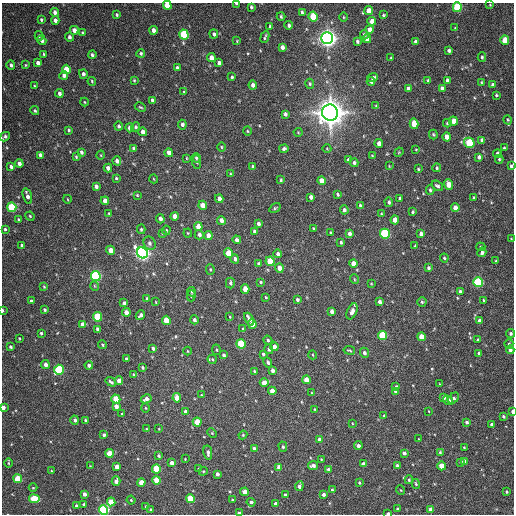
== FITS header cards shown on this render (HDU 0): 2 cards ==
NAXIS1  =                  512 / Axis length
NAXIS2  =                  512 / Axis length

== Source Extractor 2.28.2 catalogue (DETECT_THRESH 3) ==
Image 512 x 512 px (HDU 0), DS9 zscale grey, 1 PNG px = 1 image px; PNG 516 x 516 px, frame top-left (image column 1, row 512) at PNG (2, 3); each listed source drawn as its Kron ellipse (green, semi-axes under 4 px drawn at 4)
Background 148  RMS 12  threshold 36.7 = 3 sigma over >= 5 px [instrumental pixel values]
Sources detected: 363; all 363 listed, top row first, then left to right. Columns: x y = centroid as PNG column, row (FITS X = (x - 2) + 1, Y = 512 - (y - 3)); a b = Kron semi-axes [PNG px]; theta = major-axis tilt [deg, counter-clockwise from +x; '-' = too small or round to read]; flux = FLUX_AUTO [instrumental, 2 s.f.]
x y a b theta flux
236 3 4 2 - 1.0e+03
167 5 4 4 - 1.7e+04
490 5 3 3 - 6.4e+02
251 7 4 3 - 1.4e+03
457 7 5 4 - 6.0e+04
369 11 4 4 - 8.8e+03
55 12 4 4 - 3.2e+03
302 12 4 3 - 1.3e+03
117 15 4 3 - 1.3e+03
383 15 3 3 - 9.2e+02
281 16 4 3 - 1.1e+03
313 16 5 4 - 3.3e+04
344 17 5 3 - 7.0e+02
41 20 4 3 - 1.2e+03
55 20 4 4 - 3.2e+03
372 21 4 4 - 6.2e+03
289 25 4 3 - 1.8e+03
270 26 3 2 - 7.8e+02
455 28 3 3 - 6.2e+02
370 29 4 4 - 4.4e+03
74 30 4 4 - 5.2e+03
153 30 4 3 - 3.6e+03
82 33 3 3 - 1.1e+03
184 34 5 4 - 5.4e+04
214 34 4 4 - 1.9e+03
364 35 4 4 - 1.5e+03
39 36 5 3 - 9.9e+02
69 37 4 4 - 2.3e+03
265 37 6 2 67 1.2e+03
327 38 6 5 - 6.3e+05
367 39 4 4 - 5.6e+03
42 40 5 4 - 2.5e+03
505 40 4 4 - 2.3e+04
237 41 4 3 - 6.3e+02
357 41 3 3 - 1.4e+03
415 42 3 3 - 1.9e+03
282 47 4 4 - 3.3e+03
449 50 4 3 - 1.8e+03
141 53 4 4 - 1.3e+03
44 54 3 3 - 8.3e+02
92 55 4 4 - 1.4e+03
482 57 4 4 - 1.3e+03
211 58 4 4 - 7.5e+03
391 58 3 2 - 6.6e+02
38 63 4 4 - 3.8e+03
219 63 4 4 - 2.5e+03
11 65 5 4 - 1.8e+03
26 65 3 3 - 7.0e+02
177 68 4 3 - 2.1e+03
66 69 5 4 - 1.3e+04
83 74 5 4 - 2.5e+03
64 75 4 4 - 3.2e+03
232 77 3 3 - 1.2e+03
373 78 5 4 - 2.3e+03
134 80 3 3 - 8.6e+02
447 80 4 3 - 2.4e+03
92 81 4 3 - 9.6e+02
371 81 4 4 - 2.1e+03
428 81 4 3 - 9.9e+02
481 82 4 3 - 8.1e+02
310 84 5 4 - 1.3e+03
253 85 4 4 - 3.1e+03
492 85 3 3 - 1.9e+03
35 86 3 2 - 7.7e+02
442 88 4 4 - 2.6e+03
408 89 4 4 - 3.2e+03
184 92 4 3 - 9.4e+02
59 93 4 3 - 2.7e+03
496 95 3 3 - 1.2e+03
152 100 4 3 - 2.0e+03
84 102 4 3 - 6.7e+02
376 106 4 4 - 1.0e+03
140 107 6 3 -26 1.1e+03
35 111 4 3 - 1.2e+03
330 113 8 8 - 1.3e+06
285 114 4 3 - 2.0e+03
508 120 5 3 - 9.2e+02
453 121 4 4 - 1.1e+04
447 123 4 4 - 1.1e+03
414 124 5 4 - 1.4e+04
182 125 5 4 - 2.7e+03
119 126 4 4 - 1.5e+03
136 127 4 4 - 1.3e+03
130 128 4 4 - 4.6e+03
69 130 3 3 - 1.0e+03
247 131 4 3 - 6.3e+02
143 132 4 4 - 4.4e+03
298 132 4 4 - 7.7e+02
433 134 5 3 - 1.2e+03
5 137 5 3 - 1.8e+03
447 137 4 4 - 6.5e+03
482 140 4 4 - 2.6e+03
379 143 4 4 - 4.5e+03
469 143 5 5 - 3.9e+04
221 147 5 3 - 7.8e+02
133 148 4 3 - 1.4e+03
284 148 4 4 - 1.5e+03
504 148 3 3 - 1.1e+03
327 149 4 3 - 6.0e+02
416 149 4 2 - 6.2e+02
81 152 4 3 - 1.8e+03
399 152 5 4 - 7.7e+02
169 153 4 4 - 5.4e+03
497 154 4 4 - 4.3e+03
40 155 4 3 - 3.0e+03
101 155 4 3 - 5.9e+02
372 156 3 3 - 6.7e+02
76 157 3 2 - 8.6e+02
479 157 4 4 - 2.5e+03
186 158 4 2 - 6.4e+02
196 158 4 4 - 1.3e+03
499 159 4 4 - 9.8e+02
348 160 4 3 - 2.2e+03
117 161 4 4 - 4.1e+03
197 162 7 3 -86 8.7e+02
354 163 4 4 - 1.9e+03
19 164 4 3 - 3.8e+03
11 166 4 3 - 2.0e+03
389 166 2 2 - 5.1e+02
511 166 4 3 - 1.6e+03
253 167 3 3 - 1.5e+03
108 168 4 3 - 4.1e+03
437 168 4 4 - 1.0e+03
418 169 3 3 - 8.3e+02
230 174 3 2 - 8.5e+02
116 178 3 3 - 9.9e+02
154 179 4 3 - 5.7e+02
281 180 3 3 - 1.0e+03
321 181 4 4 - 7.0e+03
449 184 5 4 - 1.3e+04
96 186 4 3 - 2.3e+03
437 186 6 4 -34 1.7e+03
430 190 5 3 - 1.4e+03
337 194 4 3 - 1.3e+03
137 195 3 3 - 7.4e+02
27 196 8 4 -73 3.6e+03
311 197 4 3 - 2.9e+03
400 198 3 3 - 1.1e+03
474 198 4 3 - 9.4e+02
67 199 4 3 - 6.4e+02
219 199 4 4 - 4.1e+03
105 201 4 4 - 6.2e+03
389 202 5 4 - 1.6e+03
203 205 4 4 - 8.6e+03
360 206 4 3 - 1.3e+03
12 207 5 4 - 6.3e+04
275 208 6 3 31 1.1e+03
455 208 4 4 - 5.9e+03
344 210 4 4 - 2.5e+03
412 212 3 3 - 1.2e+03
109 213 3 2 - 7.2e+02
381 213 3 3 - 7.2e+02
30 216 5 4 - 8.6e+02
175 216 4 4 - 5.2e+03
19 219 4 3 - 9.0e+02
160 219 4 4 - 2.9e+03
221 220 4 4 - 4.4e+03
395 220 4 4 - 7.2e+03
258 223 4 3 - 2.2e+03
198 227 4 4 - 1.0e+04
5 229 4 3 - 1.1e+03
141 229 5 4 - 1.1e+03
314 229 3 3 - 9.0e+02
166 230 4 3 - 8.6e+02
254 231 4 3 - 1.6e+03
330 232 3 2 - 7.3e+02
162 233 3 3 - 7.5e+02
188 233 4 4 - 7.7e+02
349 233 4 3 - 2.6e+03
385 234 5 5 - 9.6e+04
421 234 4 3 - 2.6e+03
199 235 5 4 - 2.4e+03
208 236 5 4 - 5.4e+03
511 239 3 2 - 4.8e+02
237 240 4 3 - 3.2e+03
341 242 3 3 - 1.4e+03
150 243 7 6 - 2.1e+03
22 245 4 3 - 1.8e+03
415 246 3 3 - 8.2e+02
481 247 4 3 - 1.1e+03
111 250 4 4 - 8.2e+03
482 252 5 4 - 2.0e+03
142 253 6 5 - 4.0e+05
228 253 5 4 - 1.8e+04
278 254 4 4 - 2.2e+03
444 258 4 4 - 1.0e+03
235 259 5 4 - 2.5e+03
270 261 5 4 - 2.3e+04
496 261 4 2 - 6.2e+02
353 263 4 4 - 7.5e+03
258 264 3 3 - 1.6e+03
279 268 4 4 - 7.4e+03
428 268 4 4 - 1.6e+03
210 269 5 4 - 1.0e+03
96 276 5 4 - 1.3e+05
354 279 5 3 - 7.6e+02
261 282 4 3 - 9.9e+02
478 282 5 4 - 8.8e+04
230 283 5 4 - 1.6e+03
371 283 4 2 - 5.5e+02
95 286 5 3 - 6.6e+02
44 287 4 3 - 8.3e+02
245 289 4 4 - 9.3e+03
191 292 4 3 - 7.3e+02
460 292 4 3 - 2.1e+03
191 296 5 4 - 1.3e+03
266 297 3 3 - 7.2e+02
147 299 4 3 - 1.3e+03
297 299 3 3 - 1.3e+03
484 300 3 2 - 9.6e+02
31 301 4 3 - 1.8e+03
156 302 4 2 - 5.0e+02
379 302 4 3 - 2.4e+03
422 302 4 4 - 1.1e+03
124 303 4 3 - 1.8e+03
2 310 3 2 - 1.3e+03
45 310 4 3 - 1.2e+03
332 311 4 3 - 3.1e+03
352 311 8 5 67 4.3e+03
126 312 4 4 - 5.8e+03
140 315 5 3 - 2.7e+03
97 317 5 4 - 3.6e+04
230 317 3 2 - 5.7e+02
249 319 7 3 -61 5.1e+03
166 320 4 4 - 1.7e+04
194 320 4 3 - 2.0e+03
480 321 4 4 - 6.9e+03
83 324 4 4 - 5.4e+03
252 324 5 4 - 1.1e+04
98 329 4 3 - 3.6e+03
243 329 3 3 - 8.1e+02
41 333 3 3 - 1.2e+03
510 334 4 4 - 1.7e+03
383 335 5 4 - 4.3e+04
421 337 4 4 - 1.1e+04
19 338 3 3 - 7.0e+02
268 340 5 4 - 1.4e+03
478 340 4 3 - 7.4e+02
241 344 5 4 - 4.5e+04
509 344 5 4 - 1.2e+03
102 345 4 4 - 1.1e+03
11 347 3 3 - 1.4e+03
274 347 4 4 - 4.7e+03
153 348 4 3 - 1.6e+03
269 349 5 4 - 1.7e+03
216 350 5 3 - 8.4e+02
349 350 5 3 - 9.7e+02
510 350 4 4 - 2.3e+03
187 351 4 3 - 6.2e+02
364 353 5 4 - 2.1e+03
479 353 3 3 - 1.4e+03
263 354 4 3 - 1.4e+03
224 355 3 3 - 1.4e+03
313 355 4 3 - 6.5e+02
126 359 3 3 - 1.3e+03
212 359 4 4 - 1.1e+03
268 362 5 4 - 1.8e+03
45 364 4 4 - 3.2e+03
89 365 4 4 - 2.6e+03
142 367 3 3 - 1.3e+03
59 370 5 5 - 6.7e+04
273 370 4 3 - 2.9e+03
254 371 3 3 - 8.7e+02
134 374 4 3 - 8.2e+02
306 380 4 4 - 7.9e+03
119 381 4 4 - 4.7e+03
111 382 6 3 -35 1.6e+03
264 383 4 4 - 8.8e+03
439 384 3 2 - 5.3e+02
396 387 4 3 - 1.9e+03
272 391 4 4 - 8.1e+03
396 391 4 4 - 4.7e+03
312 393 3 2 - 6.3e+02
201 395 4 3 - 6.1e+02
444 397 4 4 - 3.5e+03
177 398 4 4 - 1.2e+04
454 398 6 4 48 1.8e+03
116 399 4 4 - 2.4e+04
146 399 5 4 - 3.2e+03
448 400 5 3 - 5.0e+03
116 406 4 4 - 4.2e+03
3 407 4 3 - 4.2e+03
145 408 4 4 - 9.0e+02
314 409 3 2 - 6.1e+02
428 411 4 2 - 4.7e+02
186 412 4 4 - 3.4e+03
513 412 4 2 - 4.6e+03
122 414 3 3 - 1.1e+03
384 416 3 3 - 6.3e+02
503 416 4 3 - 1.3e+03
75 420 4 4 - 2.0e+03
85 420 3 3 - 1.1e+03
197 422 4 4 - 2.0e+04
467 422 3 3 - 1.9e+03
352 423 4 2 - 5.2e+02
491 425 4 3 - 1.6e+03
146 429 4 3 - 7.2e+02
159 429 3 2 - 5.1e+02
212 433 5 4 - 9.3e+02
104 435 4 3 - 1.7e+03
243 435 4 4 - 8.3e+02
320 439 4 4 - 3.5e+03
419 439 3 2 - 4.8e+02
358 446 4 3 - 2.7e+03
283 447 5 4 - 1.4e+03
464 447 3 2 - 6.2e+02
254 449 4 3 - 2.4e+03
440 452 4 4 - 1.0e+03
109 453 4 4 - 1.7e+04
208 453 7 4 -81 2.2e+03
404 453 4 3 - 2.3e+03
159 456 3 3 - 1.3e+03
185 459 2 2 - 4.8e+02
321 459 3 2 - 6.0e+02
464 461 4 3 - 2.4e+03
461 462 3 3 - 1.5e+03
8 463 5 3 - 8.8e+02
172 463 4 4 - 4.3e+03
363 464 4 4 - 4.1e+03
90 466 2 2 - 5.2e+02
313 466 5 3 - 2.9e+03
397 466 3 3 - 1.9e+03
442 466 4 4 - 1.2e+04
117 467 4 4 - 6.9e+03
279 467 4 4 - 5.9e+03
156 469 4 4 - 3.1e+04
199 469 3 3 - 1.1e+03
328 469 4 3 - 1.5e+03
51 471 3 3 - 7.3e+02
203 471 4 4 - 8.9e+02
217 474 4 4 - 3.1e+03
18 479 4 4 - 2.6e+04
157 480 4 4 - 1.9e+04
409 480 4 3 - 1.2e+03
116 481 5 3 - 3.5e+03
141 482 4 4 - 1.2e+04
359 483 4 3 - 9.6e+02
416 484 5 3 - 9.4e+02
299 486 5 3 - 3.2e+03
33 488 4 3 - 6.6e+02
332 490 4 3 - 1.3e+03
400 490 5 3 - 6.3e+02
245 492 4 4 - 9.1e+03
506 492 3 3 - 1.1e+03
84 494 4 3 - 3.0e+03
323 494 3 3 - 2.0e+03
285 495 3 3 - 1.7e+03
34 499 5 4 - 3.3e+04
190 499 4 4 - 3.2e+04
131 500 4 3 - 6.8e+02
232 500 3 3 - 9.7e+02
111 502 4 4 - 1.7e+04
251 502 4 4 - 2.1e+03
84 504 3 3 - 1.5e+03
275 504 3 3 - 2.2e+03
76 505 3 2 - 9.9e+02
146 507 3 3 - 1.6e+03
397 508 3 3 - 9.0e+02
151 509 3 3 - 9.3e+02
104 510 4 4 - 1.2e+05
431 510 4 4 - 5.3e+03
239 513 4 3 - 2.3e+03
388 513 4 2 - 2.6e+03
At the frame edge (FLAGS 8, measured only in part): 11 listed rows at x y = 236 3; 167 5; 457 7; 5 137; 511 166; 2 310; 3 407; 513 412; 104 510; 239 513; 388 513